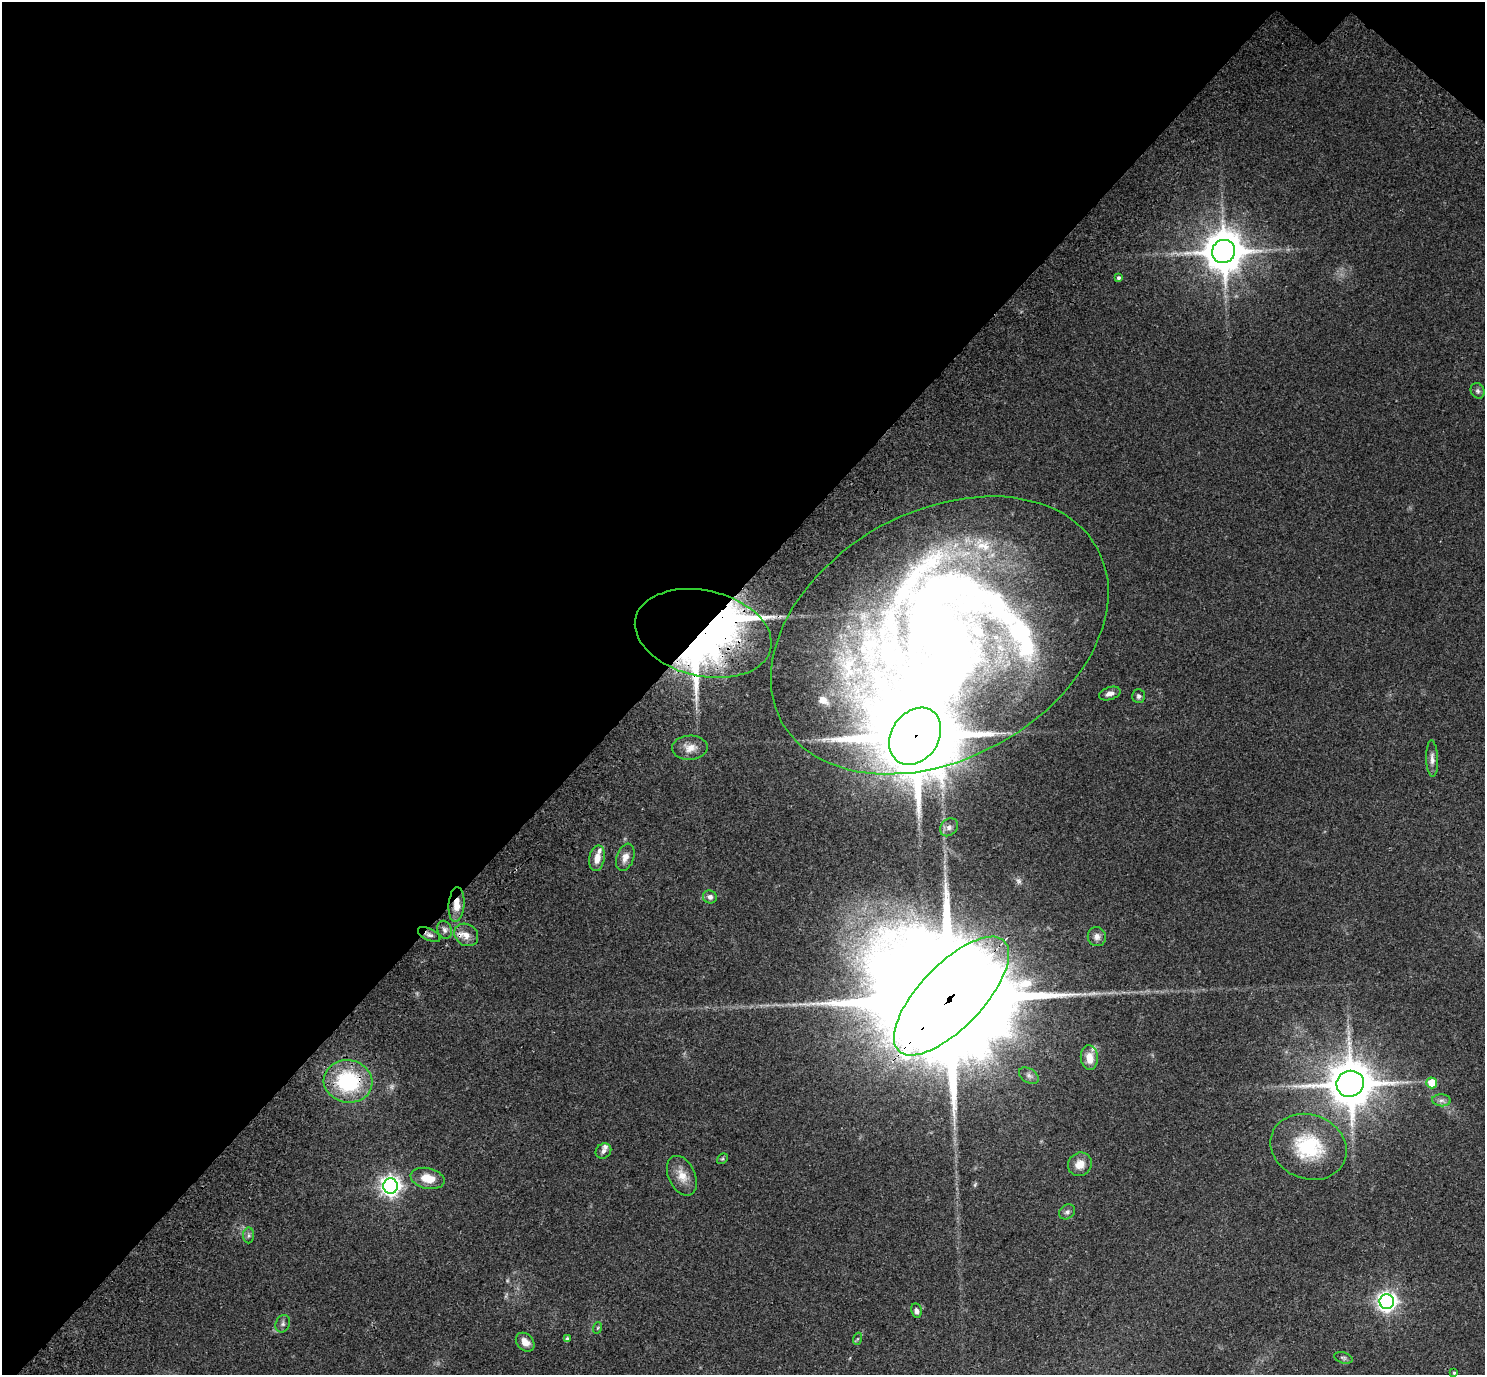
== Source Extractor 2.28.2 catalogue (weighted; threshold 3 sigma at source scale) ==
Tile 2 of 4 x 4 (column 2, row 1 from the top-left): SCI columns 1638-3120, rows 4528-5900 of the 6233 x 6246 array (HDU 1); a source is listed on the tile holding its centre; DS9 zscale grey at full resolution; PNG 1487 x 1377 px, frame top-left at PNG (2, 2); each listed source drawn as its Kron ellipse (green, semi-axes under 4 px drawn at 4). Shown black and unused: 44% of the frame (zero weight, under 3 of 4 exposures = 9% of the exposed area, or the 3 px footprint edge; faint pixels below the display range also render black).
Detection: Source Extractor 2.28.2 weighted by HDU 2 'WHT'; one run over the whole footprint, this tile lists its part. Background 0.203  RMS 0.0077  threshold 0.0348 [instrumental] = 3 sigma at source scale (4.5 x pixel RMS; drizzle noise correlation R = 1.50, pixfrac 1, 0.0396/0.0396 arcsec/px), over >= 5 px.
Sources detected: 57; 2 too faint to see at this stretch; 2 inside a brighter object's white glare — neither listed nor drawn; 9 inside a brighter listed object's ellipse — not listed separately; the other 44 listed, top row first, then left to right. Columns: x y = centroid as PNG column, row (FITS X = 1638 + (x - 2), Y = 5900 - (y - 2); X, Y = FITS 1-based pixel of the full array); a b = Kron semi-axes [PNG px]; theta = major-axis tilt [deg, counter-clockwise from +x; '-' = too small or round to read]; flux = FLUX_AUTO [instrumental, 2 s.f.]
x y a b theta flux
1223 251 12 11 - 2400
1119 278 4 4 - 1.5
1478 391 8 6 -63 2
703 633 69 43 -13 260
940 635 180 124 29 950
1110 693 11 6 18 3.8
1139 696 7 6 - 2.2
915 736 30 23 55 12000
690 748 18 12 3 7.9
1432 759 18 6 -88 4.2
949 827 10 8 43 3.5
625 857 14 8 71 6
597 858 13 7 78 7.4
710 897 7 6 - 3.4
456 904 17 8 86 9.4
445 930 9 7 -69 2.6
429 935 12 5 -26 2.7
466 935 13 10 -36 6.9
1097 937 9 9 - 4.1
951 996 76 31 46 50000
1089 1058 12 8 -84 9.2
1029 1076 11 7 -32 2.8
348 1081 24 21 -9 63
1432 1083 5 5 - 15
1350 1084 14 13 - 3100
1441 1100 9 6 -5 2.9
1308 1147 39 32 -21 53
603 1151 8 7 - 2.9
722 1159 6 4 42 0.99
1080 1164 12 11 - 8.9
682 1176 21 13 -65 10
428 1178 17 10 -12 13
390 1186 7 7 - 420
1067 1212 8 6 36 2.3
249 1235 8 5 -90 1.9
1387 1302 7 7 - 370
916 1311 7 5 -79 2.4
283 1324 9 7 67 2.3
597 1328 6 3 70 0.85
567 1339 4 4 - 2.1
857 1339 6 4 70 0.99
525 1342 10 8 -45 6.6
1343 1358 9 5 -17 1.7
1454 1373 4 3 - 0.94
Overlapping masked pixels (flux is a lower limit): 7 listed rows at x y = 703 633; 915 736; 456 904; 429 935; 466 935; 951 996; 348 1081